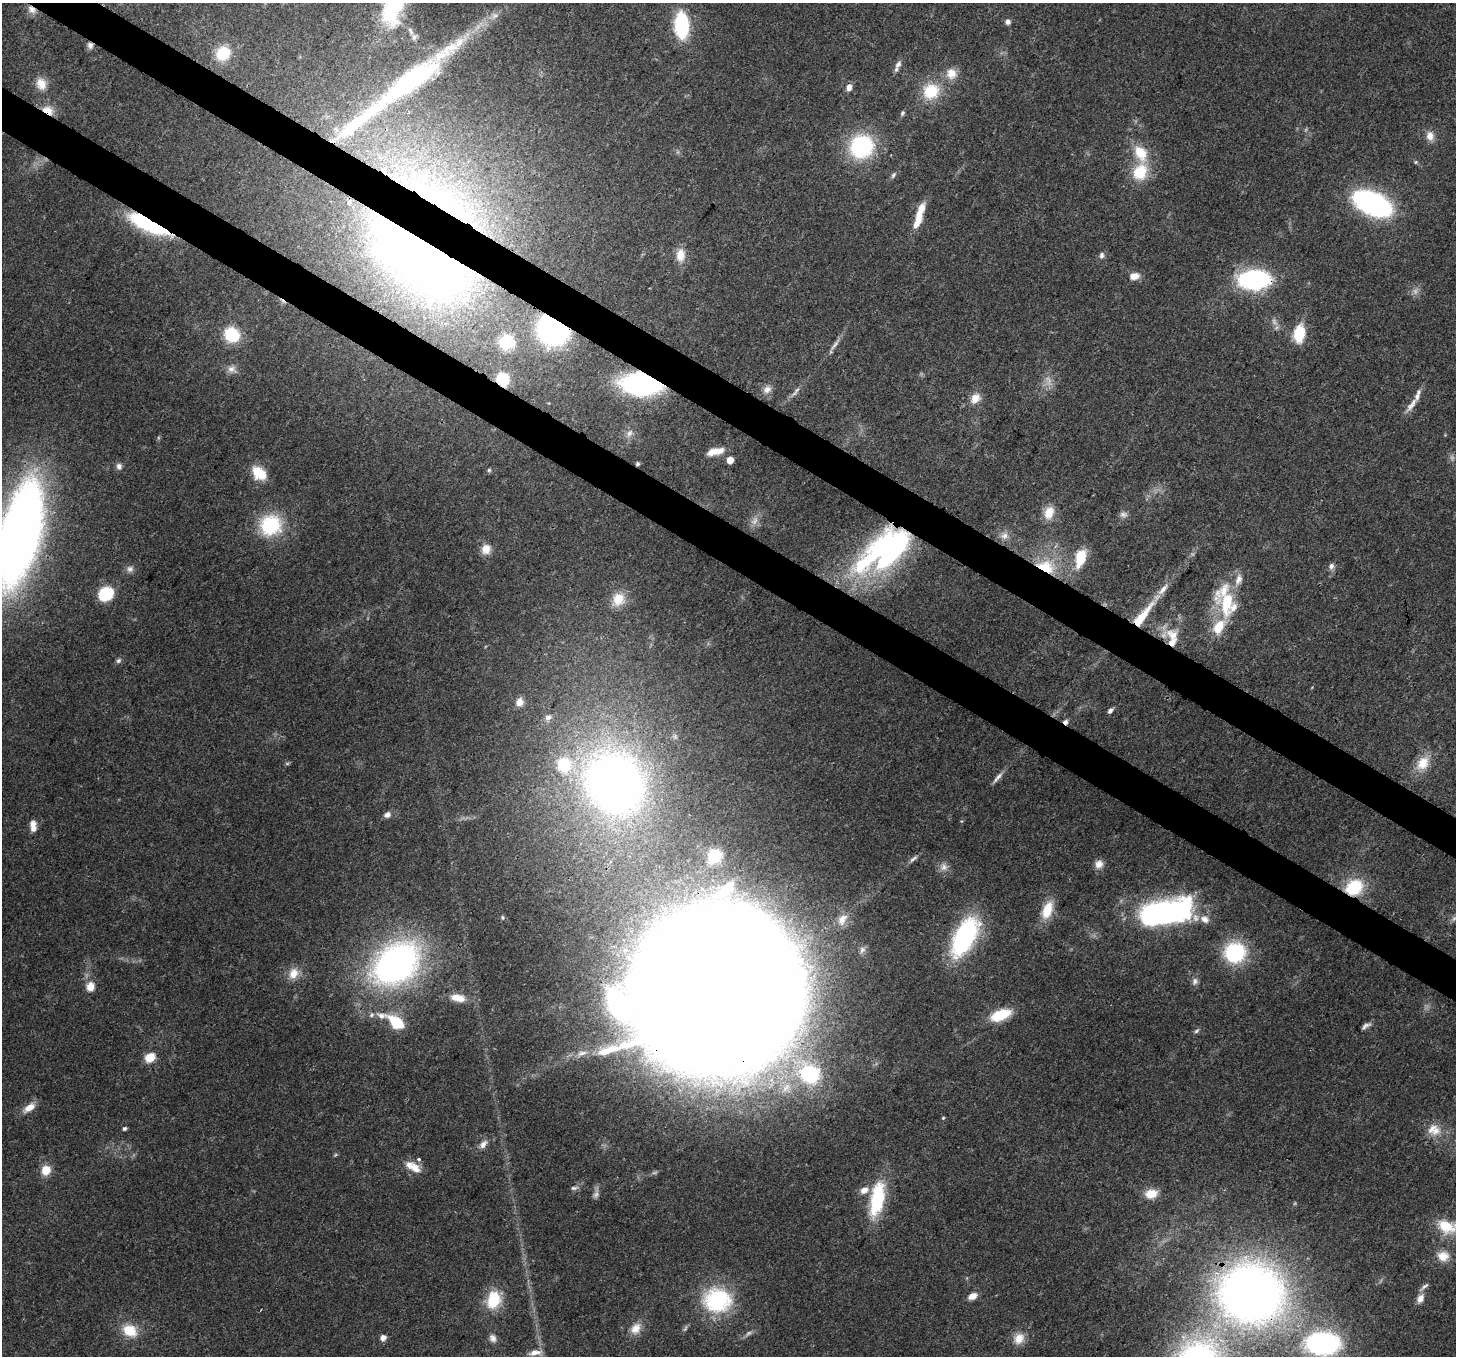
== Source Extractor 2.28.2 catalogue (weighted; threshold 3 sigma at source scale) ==
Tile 11 of 4 x 4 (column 3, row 3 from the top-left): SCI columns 2983-4436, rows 1709-3062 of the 5960 x 6058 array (HDU 1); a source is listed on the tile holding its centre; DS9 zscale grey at full resolution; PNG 1458 x 1358 px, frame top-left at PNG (2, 3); no overlay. Shown black and unused: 6% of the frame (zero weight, under 3 of 4 exposures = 8% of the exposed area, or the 3 px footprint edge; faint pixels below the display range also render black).
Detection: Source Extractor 2.28.2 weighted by HDU 2 'WHT'; one run over the whole footprint, this tile lists its part. Background 0.0595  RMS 0.0035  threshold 0.0158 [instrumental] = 3 sigma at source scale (4.5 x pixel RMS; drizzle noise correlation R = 1.50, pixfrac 1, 0.0396/0.0396 arcsec/px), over >= 5 px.
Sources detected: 164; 7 too faint to see at this stretch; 6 inside a brighter object's white glare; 2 cosmic-ray / hot-pixel residue — not listed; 19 inside a brighter listed object's ellipse — not listed separately; the other 130 listed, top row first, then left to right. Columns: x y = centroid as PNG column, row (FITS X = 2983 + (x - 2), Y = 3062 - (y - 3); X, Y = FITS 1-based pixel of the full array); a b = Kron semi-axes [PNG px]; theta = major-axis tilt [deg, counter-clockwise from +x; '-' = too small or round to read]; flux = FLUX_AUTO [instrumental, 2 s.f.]
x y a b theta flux
31 10 12 9 -47 2.5
1008 22 7 6 - 1.3
682 25 21 11 -88 32
410 31 13 6 -70 1.6
90 45 9 7 -81 1.4
223 53 18 16 45 11
898 64 12 7 58 1.9
951 73 15 14 - 4.6
409 82 115 28 35 76
41 84 17 13 -70 5
849 87 8 6 78 2
931 91 21 19 32 14
48 110 15 10 -29 4.9
902 113 6 5 - 0.71
1430 136 9 8 - 3.5
861 146 22 21 - 37
1141 153 25 16 -64 10
1416 162 6 4 88 0.43
1140 172 20 16 62 12
893 175 9 5 54 0.93
1372 203 28 15 -24 100
920 212 26 9 74 6.5
150 224 36 10 -25 59
422 246 88 51 -29 370
680 255 17 11 88 4.8
1102 255 8 6 79 1.2
1134 276 12 8 8 3.2
1254 279 20 12 1 81
553 330 22 18 -33 97
1299 334 16 9 80 14
232 335 13 11 -41 19
507 342 21 21 - 12
834 345 15 5 52 1.7
231 369 12 9 1 2.4
503 379 9 8 - 22
640 384 28 15 -8 82
767 389 12 10 41 2.3
797 390 11 5 51 1.3
975 398 15 11 56 4
1412 405 26 7 55 3.4
629 433 12 9 60 2.2
713 452 17 8 16 4.1
730 460 5 5 - 5.7
637 464 5 4 - 0.63
119 466 8 6 -80 1.6
489 470 5 5 - 0.59
259 473 18 12 -43 8.4
1049 513 18 12 71 6
1123 514 11 8 3 1.5
755 521 12 7 61 2.2
270 525 26 24 21 23
19 534 78 29 76 420
1004 536 13 11 19 3
486 549 13 12 - 3.9
886 557 63 39 13 79
1080 557 22 11 73 11
1331 566 8 7 - 1.5
1045 567 23 16 -20 15
130 569 10 9 - 1.7
1224 590 48 19 61 13
105 594 10 8 27 29
618 599 18 15 59 7.1
1143 615 40 8 52 14
1173 635 21 16 -35 7
118 661 8 6 44 0.89
519 702 10 8 69 2.5
1110 710 7 5 48 1.1
548 717 9 7 35 1.6
287 763 6 4 0 0.51
1423 763 21 15 54 7.2
564 765 21 20 - 16
998 777 20 5 49 1.9
615 783 55 49 -52 260
387 815 9 7 31 1.6
33 826 14 8 -87 2.9
714 856 18 15 51 13
913 859 14 5 38 1.2
1099 864 11 9 60 2.5
944 867 11 11 - 2.3
1354 887 21 17 30 16
726 889 30 14 43 15
1047 910 24 12 70 8.1
1164 912 43 18 11 130
502 918 5 5 - 0.64
842 919 18 11 56 3.7
1205 919 14 11 -29 3.6
964 937 30 15 62 71
862 950 9 7 63 1.2
1235 953 19 18 - 31
396 963 53 38 38 120
293 973 16 12 67 4.7
1195 981 10 7 77 1.5
90 987 12 11 - 3.8
718 990 95 88 1 4300
457 998 17 8 -11 5.3
371 1015 7 6 - 1
1000 1015 22 10 21 13
396 1023 20 11 -40 12
1366 1026 13 5 32 1.3
1197 1031 8 4 38 0.75
582 1053 18 7 14 3.2
150 1057 11 9 32 5.3
809 1074 28 25 -31 33
29 1108 17 8 34 3.9
943 1118 5 4 - 0.42
124 1128 5 4 - 0.68
1436 1131 17 12 42 4.6
483 1144 13 8 51 2.2
335 1155 6 4 45 0.45
415 1168 18 11 -47 4.3
46 1170 12 10 68 5
574 1188 10 5 7 0.96
864 1190 11 8 28 3
1151 1194 15 11 9 5.8
877 1199 39 14 79 24
1447 1226 30 17 -18 11
1443 1256 15 13 -8 5.1
1424 1287 17 5 41 1.3
1251 1294 54 50 -7 330
972 1296 11 7 27 2.9
1420 1298 12 8 63 2.7
494 1300 21 15 75 13
717 1300 30 26 -2 34
636 1328 16 12 58 4.1
130 1330 11 9 -30 12
383 1338 5 5 - 2.7
493 1338 11 8 -59 1.7
1019 1338 15 14 - 4.6
1323 1343 38 24 -1 63
535 1353 17 7 8 2.9
Overlapping masked pixels (flux is a lower limit): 15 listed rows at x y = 31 10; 90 45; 48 110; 150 224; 422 246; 1254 279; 553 330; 503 379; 640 384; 637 464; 1045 567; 1143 615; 1354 887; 718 990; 1251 1294
Isophote crosses this tile's border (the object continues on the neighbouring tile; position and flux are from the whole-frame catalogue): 2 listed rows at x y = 19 534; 1447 1226